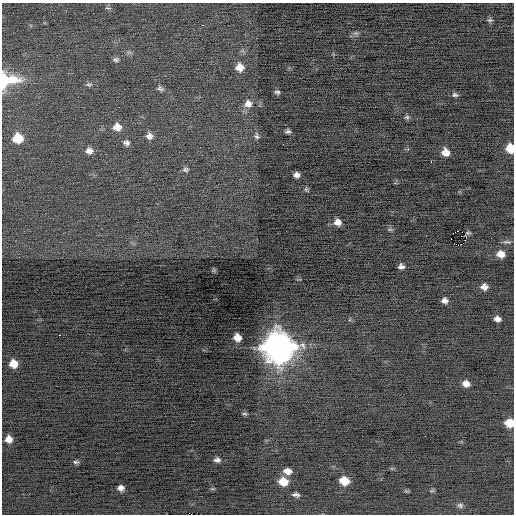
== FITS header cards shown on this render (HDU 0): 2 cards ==
NAXIS1  =                  512 / Axis length
NAXIS2  =                  512 / Axis length

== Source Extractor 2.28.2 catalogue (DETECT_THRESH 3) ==
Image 512 x 512 px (HDU 0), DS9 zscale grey, 1 PNG px = 1 image px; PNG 516 x 516 px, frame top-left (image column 1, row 512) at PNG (2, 3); no overlay
Background -0.282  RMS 0.74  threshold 2.21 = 3 sigma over >= 5 px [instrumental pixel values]
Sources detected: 56; all 56 listed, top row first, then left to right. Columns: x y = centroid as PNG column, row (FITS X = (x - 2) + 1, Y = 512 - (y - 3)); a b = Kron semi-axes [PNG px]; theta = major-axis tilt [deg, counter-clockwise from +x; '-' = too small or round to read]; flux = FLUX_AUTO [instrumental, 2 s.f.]
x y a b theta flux
107 8 8 3 -5 59
490 20 7 5 8 84
202 25 2 2 - 290
356 33 8 5 -10 96
116 59 9 6 1 130
240 67 8 8 - 440
13 79 26 12 -2 1100
4 80 20 9 -90 1000
89 84 8 6 1 120
160 88 9 6 -31 130
277 92 7 5 -10 110
455 95 7 5 -7 110
248 104 11 11 - 370
407 117 7 5 -1 93
117 127 10 9 - 490
288 131 5 4 - 120
149 136 9 8 - 250
257 136 8 6 -64 120
18 138 10 9 - 1100
126 143 10 8 -15 190
510 148 7 6 - 920
89 151 9 8 - 300
445 152 8 7 - 450
431 161 3 2 - 60
185 170 8 6 10 120
296 175 6 5 - 200
306 189 6 5 - 79
338 222 8 7 - 320
390 230 8 4 -9 73
458 231 2 2 - 1800
466 235 6 3 38 120
461 236 2 2 - 30
451 239 2 2 - 380
507 242 12 4 -4 120
501 254 8 7 - 430
401 266 6 5 - 170
484 287 7 6 - 270
445 300 6 5 - 200
497 319 6 5 - 220
237 337 7 6 - 460
278 347 13 12 - 70000
13 364 7 7 - 630
466 384 7 6 - 320
245 414 7 4 -17 80
509 423 7 7 - 950
9 439 7 7 - 370
217 460 9 6 0 190
75 461 6 3 -17 150
287 471 9 6 -11 330
344 481 8 6 -15 840
283 482 9 7 -11 730
120 488 6 6 - 220
212 489 6 4 18 60
432 491 7 4 -17 68
296 495 8 4 -9 140
460 505 8 7 - 130
At the frame edge (FLAGS 8, measured only in part): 3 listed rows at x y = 4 80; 510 148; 509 423